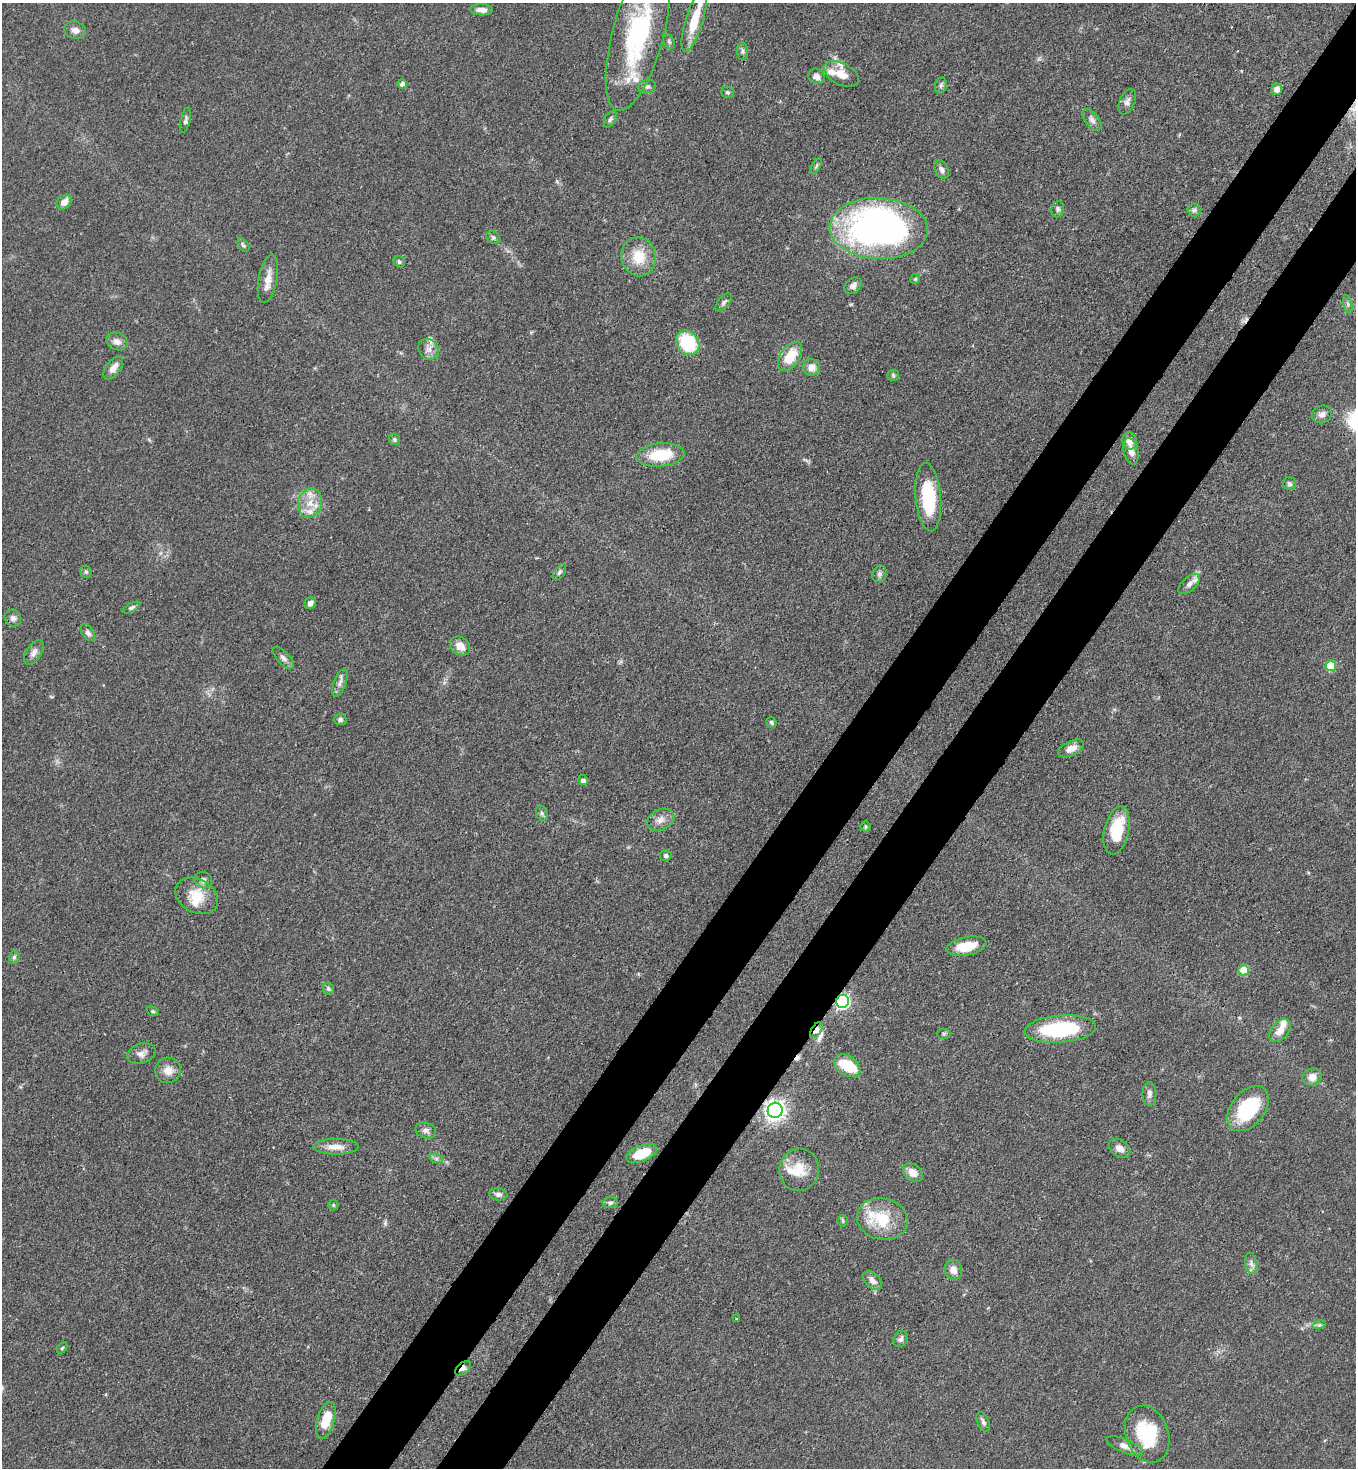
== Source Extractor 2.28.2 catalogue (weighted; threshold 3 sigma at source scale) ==
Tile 10 of 4 x 4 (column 2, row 3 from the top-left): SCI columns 1580-2933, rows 1526-2991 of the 6008 x 5986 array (HDU 1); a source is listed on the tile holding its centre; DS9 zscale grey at full resolution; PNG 1358 x 1470 px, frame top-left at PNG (2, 3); each listed source drawn as its Kron ellipse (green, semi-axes under 4 px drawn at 4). Shown black and unused: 9% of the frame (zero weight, under 3 of 4 exposures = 7% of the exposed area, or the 3 px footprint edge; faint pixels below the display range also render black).
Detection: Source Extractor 2.28.2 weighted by HDU 2 'WHT'; one run over the whole footprint, this tile lists its part. Background 0.0641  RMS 0.0036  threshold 0.0163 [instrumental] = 3 sigma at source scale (4.5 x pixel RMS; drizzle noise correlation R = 1.50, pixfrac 1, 0.05/0.05 arcsec/px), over >= 5 px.
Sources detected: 129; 1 inside a brighter object's white glare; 2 cosmic-ray / hot-pixel residue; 1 long thin detection or spike segment (spike, bleed or trail) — neither listed nor drawn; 13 inside a brighter listed object's ellipse — not listed separately; the other 112 listed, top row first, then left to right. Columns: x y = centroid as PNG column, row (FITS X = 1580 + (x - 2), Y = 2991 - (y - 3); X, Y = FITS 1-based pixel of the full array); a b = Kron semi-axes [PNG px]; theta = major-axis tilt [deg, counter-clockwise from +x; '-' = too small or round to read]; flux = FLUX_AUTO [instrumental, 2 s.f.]
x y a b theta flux
481 10 11 5 -3 2.1
694 20 33 8 73 11
75 30 11 8 -12 2.1
638 34 79 25 75 55
669 42 8 5 -64 0.82
742 51 9 5 -84 0.92
841 74 19 11 -28 4.6
816 76 8 7 - 2.4
402 84 4 4 - 1.5
941 85 8 6 74 0.8
647 86 9 7 14 1.1
1277 89 6 5 - 2.5
728 92 6 5 - 0.71
1127 102 13 7 66 1.8
610 119 9 5 58 0.83
185 120 13 5 77 1.1
1092 120 13 6 -51 1.7
816 166 8 3 60 0.68
942 169 10 6 -60 1.6
64 202 8 6 44 2.9
1058 209 8 6 83 0.98
1194 210 6 6 - 0.99
879 228 49 30 -2 170
493 237 8 5 -37 0.87
243 245 7 5 -54 0.7
639 257 19 17 -79 9.2
399 262 6 5 - 0.71
268 279 24 9 79 4.2
915 279 5 5 - 0.51
853 286 9 7 41 1.7
724 302 11 5 51 1
1348 304 9 4 -77 0.75
117 341 11 8 -22 2.4
688 343 13 10 -52 23
429 349 11 9 -53 2.5
790 356 16 9 56 9.6
812 367 8 8 - 3.2
113 368 13 7 53 2.7
893 375 6 5 - 0.6
1322 414 10 8 24 1.8
394 439 6 5 - 0.72
1130 441 9 7 -73 3.4
1131 451 13 7 -76 2.8
660 455 24 11 5 15
1290 483 6 6 - 0.98
928 497 34 13 -85 21
310 503 15 12 74 5.7
86 572 6 5 - 0.75
559 572 9 5 54 0.86
879 574 8 6 69 1.1
1189 584 13 6 42 1.7
310 603 6 5 - 1.6
132 607 9 4 27 0.87
13 618 8 8 - 1.4
88 633 9 5 -55 1.3
460 646 11 8 -37 4
34 652 14 7 56 1.9
283 658 13 6 -48 1.5
1331 666 5 5 - 17
340 682 15 6 69 1.8
340 719 6 6 - 1.1
771 722 5 4 - 0.67
1071 748 14 7 25 2.8
583 780 5 5 - 1.3
542 813 8 5 -70 0.88
660 820 14 10 25 3
865 827 5 5 - 0.55
1117 830 24 12 77 14
666 856 6 5 - 0.84
203 880 9 8 - 1.6
197 896 22 17 -29 9
966 946 20 9 11 9.6
14 957 6 5 - 0.71
1244 970 5 5 - 12
328 989 6 5 - 0.67
843 1001 7 6 - 78
153 1011 6 4 -21 0.56
1060 1029 36 13 4 31
816 1030 9 5 58 2.7
1280 1031 13 8 49 4
944 1034 7 5 2 0.68
141 1054 14 9 20 2.3
847 1066 14 9 -34 10
168 1070 13 13 - 3.7
1312 1077 10 8 14 3.1
1149 1094 12 7 -89 1.6
1248 1109 25 17 52 25
775 1110 7 7 - 210
426 1130 10 7 -19 1.5
336 1147 23 8 0 3.7
1119 1148 12 8 -34 3
642 1153 16 8 22 10
436 1158 7 4 -19 0.86
799 1170 21 20 - 8.3
913 1173 11 8 -39 3.8
498 1194 9 6 -7 1.4
610 1203 7 5 0 0.85
333 1205 5 5 - 0.51
882 1219 25 20 -12 15
843 1221 5 5 - 0.56
1251 1263 10 6 -81 1.6
953 1270 10 8 -74 3
873 1281 11 7 -44 2.2
736 1319 3 3 - 0.42
1319 1325 7 4 18 0.72
901 1339 8 6 58 1.4
62 1348 6 4 45 0.45
463 1368 9 5 42 1.4
326 1420 19 8 73 8.6
983 1422 10 5 -66 1.1
1147 1434 29 21 -71 21
1125 1446 19 7 -22 2.8
Overlapping masked pixels (flux is a lower limit): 4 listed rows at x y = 843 1001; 816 1030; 775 1110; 463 1368
Isophote crosses this tile's border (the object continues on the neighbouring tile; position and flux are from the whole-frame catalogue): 1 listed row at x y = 638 34